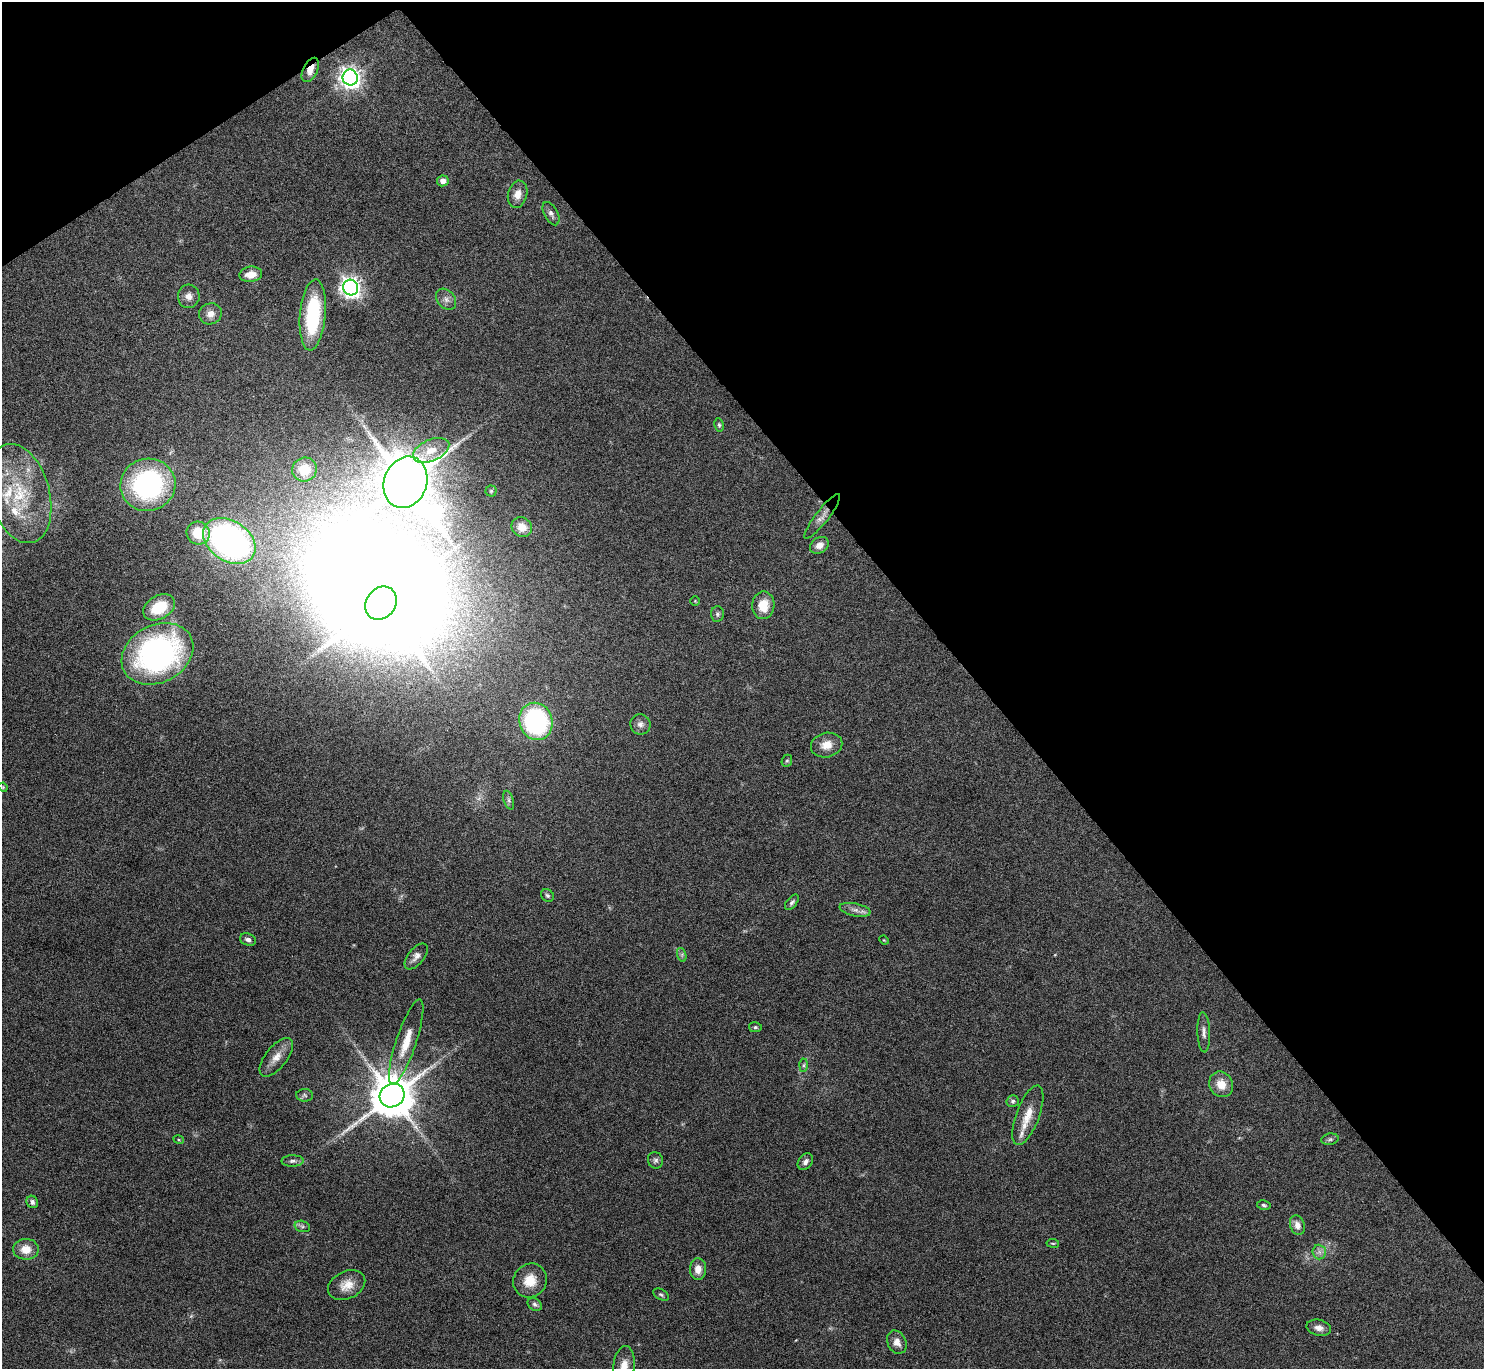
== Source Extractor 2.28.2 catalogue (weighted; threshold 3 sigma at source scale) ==
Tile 3 of 4 x 4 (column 3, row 1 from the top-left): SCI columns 2963-4444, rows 4259-5625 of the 5928 x 5923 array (HDU 1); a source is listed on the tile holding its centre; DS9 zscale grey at full resolution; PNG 1486 x 1371 px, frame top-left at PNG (2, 2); each listed source drawn as its Kron ellipse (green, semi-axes under 4 px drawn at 4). Shown black and unused: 37% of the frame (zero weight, under 4 of 8 exposures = <1% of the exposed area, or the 3 px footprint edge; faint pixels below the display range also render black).
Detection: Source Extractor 2.28.2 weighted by HDU 2 'WHT'; one run over the whole footprint, this tile lists its part. Background 0.0656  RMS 0.005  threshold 0.0205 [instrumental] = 3 sigma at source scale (4.09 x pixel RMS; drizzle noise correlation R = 1.36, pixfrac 0.8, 0.05/0.05 arcsec/px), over >= 5 px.
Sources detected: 78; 1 too faint to see at this stretch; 1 inside a brighter object's white glare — neither listed nor drawn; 4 inside a brighter listed object's ellipse — not listed separately; the other 72 listed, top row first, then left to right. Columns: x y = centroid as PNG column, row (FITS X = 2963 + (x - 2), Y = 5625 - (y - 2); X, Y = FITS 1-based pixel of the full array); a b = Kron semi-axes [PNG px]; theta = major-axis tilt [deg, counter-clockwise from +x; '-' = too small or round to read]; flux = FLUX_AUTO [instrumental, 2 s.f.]
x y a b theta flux
310 70 13 7 62 4.1
350 78 8 7 - 310
443 181 5 5 - 2.7
518 194 14 9 76 3.9
551 214 13 6 -61 1.9
251 274 11 7 6 4.9
351 287 8 7 - 310
189 296 11 11 - 3.2
446 299 12 8 -49 2.4
210 314 11 10 - 3.5
313 315 35 13 85 36
719 425 7 4 -80 0.78
431 450 19 10 23 6.5
304 469 12 12 - 10
405 482 26 21 69 3600
148 485 27 26 - 76
491 491 5 5 - 0.77
19 493 51 30 -75 38
822 516 28 6 52 3.4
522 527 10 9 - 4.4
198 533 12 11 - 13
229 541 28 20 -33 150
819 545 10 7 31 3.5
695 601 4 4 - 0.41
381 603 18 14 53 3900
763 605 14 11 88 8.4
159 607 17 11 29 17
717 614 7 6 - 1.1
157 654 37 28 27 130
536 721 19 16 -71 73
640 724 10 10 - 2.3
827 745 16 12 13 5.9
787 761 6 5 - 0.74
3 787 5 4 - 0.48
509 800 10 5 -72 1.1
547 895 7 6 - 1
792 902 9 5 51 1.2
855 910 16 6 -12 2.7
248 940 8 6 -18 1.7
884 940 5 3 - 0.34
682 955 7 4 -73 0.89
416 956 15 8 50 2.8
755 1027 6 5 - 0.78
1204 1032 20 6 -88 2.5
406 1042 45 10 71 11
276 1057 23 11 51 5.5
804 1065 6 4 89 0.82
1221 1084 13 11 -60 6.8
305 1095 8 6 -3 1.2
392 1095 13 11 34 2000
1013 1101 6 6 - 1
1028 1115 31 11 69 8.3
1330 1139 9 5 10 1
179 1140 5 3 - 0.48
655 1160 8 7 - 1.3
293 1161 11 5 1 1.6
805 1162 9 6 52 1.8
32 1202 6 5 - 1.4
1264 1205 7 4 -12 0.96
1297 1225 10 7 -72 3.4
302 1226 8 5 -18 1.2
1053 1243 6 3 -8 0.5
26 1249 12 10 1 6.3
1319 1252 7 7 - 1.8
698 1269 11 8 89 4
530 1281 17 16 - 8.7
347 1285 19 13 26 6.4
661 1295 8 5 -29 0.93
535 1304 8 5 -33 1.1
1319 1328 12 8 -12 3
897 1342 12 9 -64 3.4
624 1366 20 10 84 5.7
Overlapping masked pixels (flux is a lower limit): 2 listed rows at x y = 310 70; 822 516
Isophote crosses this tile's border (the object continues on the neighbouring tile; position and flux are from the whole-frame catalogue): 1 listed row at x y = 624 1366